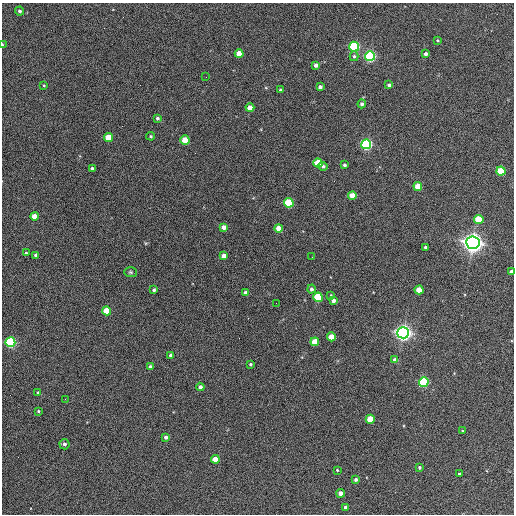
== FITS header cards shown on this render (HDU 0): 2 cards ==
NAXIS1  =                  512 / Axis length
NAXIS2  =                  512 / Axis length

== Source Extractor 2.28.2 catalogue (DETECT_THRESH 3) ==
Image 512 x 512 px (HDU 0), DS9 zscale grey, 1 PNG px = 1 image px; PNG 516 x 516 px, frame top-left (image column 1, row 512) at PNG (2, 3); each listed source drawn as its Kron ellipse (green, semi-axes under 4 px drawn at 4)
Background 366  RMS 21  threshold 62.5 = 3 sigma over >= 5 px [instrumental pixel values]
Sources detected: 74; all 74 listed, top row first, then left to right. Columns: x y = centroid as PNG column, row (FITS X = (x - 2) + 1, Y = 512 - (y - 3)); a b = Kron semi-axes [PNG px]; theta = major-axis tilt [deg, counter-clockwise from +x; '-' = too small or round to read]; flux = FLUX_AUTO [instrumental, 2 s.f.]
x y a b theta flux
20 11 5 4 - 2.9e+03
438 40 3 3 - 1.4e+03
2 45 3 2 - 1.7e+03
354 47 5 5 - 2.3e+05
239 54 4 4 - 2.5e+04
426 54 4 3 - 4.2e+03
354 56 5 4 - 2.2e+03
370 56 5 5 - 3.0e+05
316 65 4 4 - 6.2e+03
206 77 2 2 - 6.2e+02
44 85 3 2 - 1.2e+03
389 85 3 3 - 3.2e+03
320 87 4 4 - 4.6e+03
280 90 3 3 - 2.1e+03
362 104 4 4 - 4.3e+03
250 108 4 4 - 1.7e+04
157 118 4 4 - 2.8e+03
151 136 4 3 - 1.8e+03
108 137 4 4 - 3.7e+04
185 140 4 4 - 3.2e+04
366 144 5 5 - 2.7e+05
318 163 4 4 - 5.2e+04
344 165 3 3 - 3.4e+03
323 166 4 4 - 2.8e+03
92 169 3 3 - 3.6e+03
501 171 4 4 - 6.2e+04
418 186 4 4 - 3.0e+04
352 196 4 4 - 2.3e+04
289 203 5 4 - 1.0e+05
34 216 4 4 - 1.8e+04
479 219 4 4 - 4.0e+04
224 227 4 4 - 8.0e+03
278 228 4 4 - 1.9e+04
473 243 7 6 - 1.3e+06
425 247 3 3 - 3.1e+03
26 253 3 3 - 1.7e+03
36 255 4 4 - 5.2e+03
224 256 4 4 - 1.3e+04
312 257 2 2 - 6.6e+02
131 272 6 5 - 2.2e+03
512 272 4 3 - 7.6e+03
311 289 4 4 - 4.2e+03
154 290 3 3 - 2.5e+03
419 290 4 4 - 2.6e+04
246 293 4 4 - 5.5e+03
331 295 4 3 - 1.5e+03
318 297 5 4 - 9.2e+04
333 301 4 4 - 5.5e+03
276 303 2 2 - 6.0e+02
107 311 4 4 - 3.8e+04
403 333 6 6 - 8.1e+05
331 337 4 4 - 2.7e+04
10 342 5 5 - 2.3e+05
315 342 4 4 - 3.4e+04
171 355 4 3 - 4.9e+03
395 360 4 4 - 9.0e+03
250 364 3 3 - 1.9e+03
150 367 4 4 - 4.0e+03
424 382 5 5 - 1.6e+05
200 387 4 4 - 5.1e+03
38 393 3 3 - 1.7e+03
65 399 2 2 - 7.3e+02
38 411 3 3 - 1.6e+03
370 419 4 4 - 4.0e+04
463 431 4 2 - 1.1e+03
166 437 4 4 - 3.9e+03
64 444 5 5 - 4.4e+03
215 459 4 4 - 2.3e+04
419 467 4 4 - 2.2e+03
337 470 3 3 - 1.2e+03
459 474 3 3 - 2.8e+03
356 480 3 3 - 3.1e+03
341 493 4 4 - 1.2e+04
346 507 3 3 - 4.0e+03
At the frame edge (FLAGS 8, measured only in part): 2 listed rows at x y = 2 45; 512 272